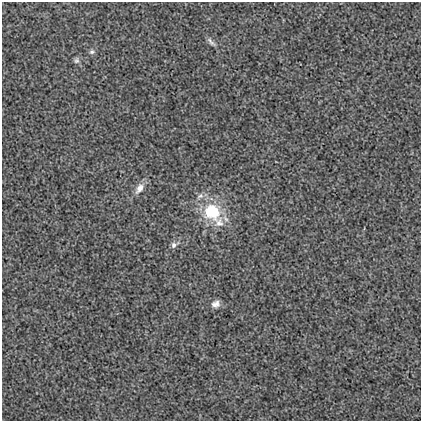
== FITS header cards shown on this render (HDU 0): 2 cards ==
NAXIS1  =                  419
NAXIS2  =                  419

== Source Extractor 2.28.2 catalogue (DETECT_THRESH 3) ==
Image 419 x 419 px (HDU 0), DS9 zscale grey, 1 PNG px = 1 image px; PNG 423 x 423 px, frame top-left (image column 1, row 419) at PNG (2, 2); no overlay
Background 0.00113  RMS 0.019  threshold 0.0574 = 3 sigma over >= 5 px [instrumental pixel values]
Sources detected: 9; all 9 listed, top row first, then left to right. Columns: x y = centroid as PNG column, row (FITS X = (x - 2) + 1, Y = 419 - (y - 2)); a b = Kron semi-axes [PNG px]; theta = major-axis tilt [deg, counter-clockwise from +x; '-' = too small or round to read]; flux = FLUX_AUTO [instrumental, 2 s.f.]
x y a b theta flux
211 42 16 5 -46 4.8
92 52 8 7 - 3.2
76 60 9 7 73 3.5
139 188 16 8 56 10
200 196 11 6 30 5.7
212 212 23 21 -40 60
219 223 14 13 - 15
174 245 11 7 31 5.6
215 304 11 8 18 7.4